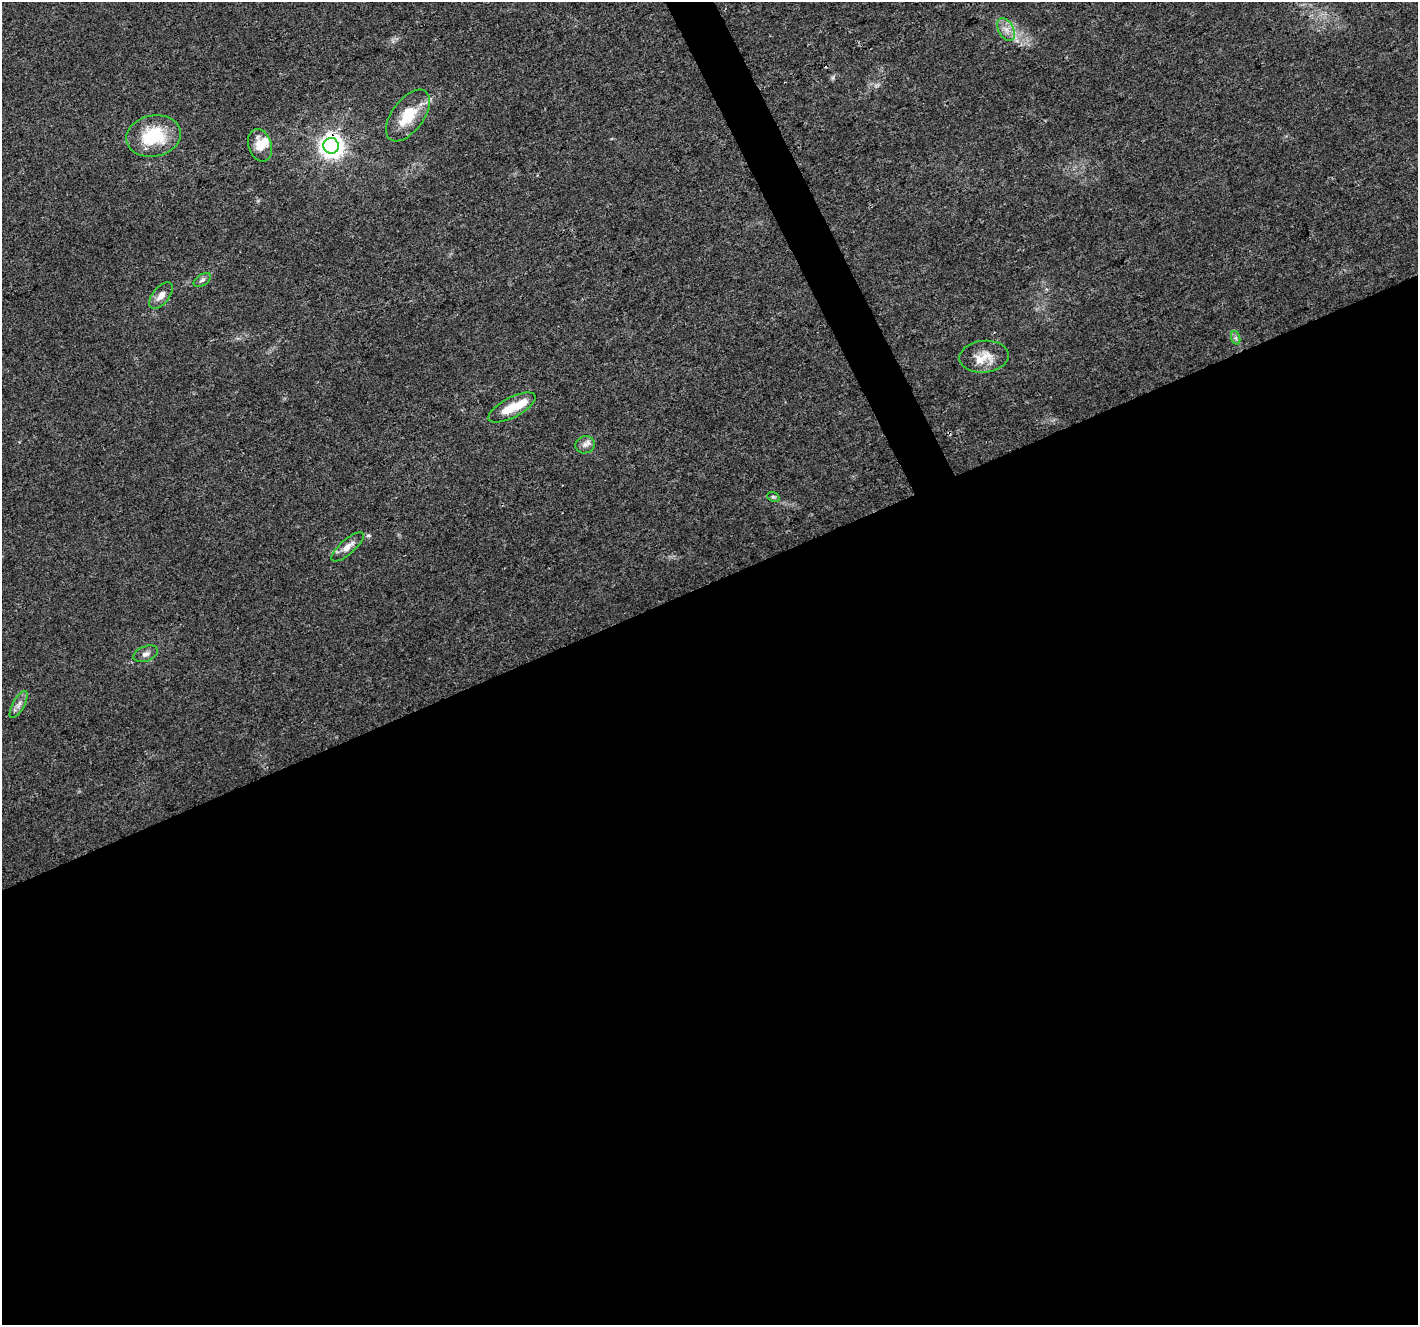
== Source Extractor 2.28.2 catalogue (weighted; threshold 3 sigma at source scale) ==
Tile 15 of 4 x 4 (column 3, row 4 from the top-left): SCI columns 2833-4248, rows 91-1413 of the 5668 x 5532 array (HDU 1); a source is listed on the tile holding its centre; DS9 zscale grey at full resolution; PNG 1420 x 1327 px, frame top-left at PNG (2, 2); each listed source drawn as its Kron ellipse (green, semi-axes under 4 px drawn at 4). Shown black and unused: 57% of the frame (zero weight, under 3 of 4 exposures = <1% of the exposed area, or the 3 px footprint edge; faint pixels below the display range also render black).
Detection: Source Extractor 2.28.2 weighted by HDU 2 'WHT'; one run over the whole footprint, this tile lists its part. Background 0.0175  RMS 0.003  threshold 0.0133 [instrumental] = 3 sigma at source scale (4.5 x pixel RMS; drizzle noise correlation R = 1.50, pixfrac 1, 0.0396/0.0396 arcsec/px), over >= 5 px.
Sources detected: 19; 1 too faint to see at this stretch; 1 inside a brighter object's white glare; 1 cosmic-ray / hot-pixel residue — neither listed nor drawn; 1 inside a brighter listed object's ellipse — not listed separately; the other 15 listed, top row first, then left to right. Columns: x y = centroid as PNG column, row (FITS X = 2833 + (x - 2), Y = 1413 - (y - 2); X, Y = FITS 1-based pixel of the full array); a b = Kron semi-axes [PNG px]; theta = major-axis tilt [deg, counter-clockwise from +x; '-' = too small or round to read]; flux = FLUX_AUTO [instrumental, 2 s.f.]
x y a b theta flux
1006 29 12 7 -61 2.3
408 115 30 16 53 10
153 136 27 20 11 15
260 145 16 11 -72 5
331 146 8 7 - 270
202 280 10 5 33 0.83
161 295 16 8 52 2.4
1236 338 7 4 -72 0.65
984 357 25 16 5 5.7
512 407 26 10 28 6.7
585 445 10 8 17 1.6
773 497 6 4 -19 0.42
347 547 20 7 41 2.6
146 654 13 7 21 1.5
19 705 15 6 61 1.7
Overlapping masked pixels (flux is a lower limit): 1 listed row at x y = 331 146